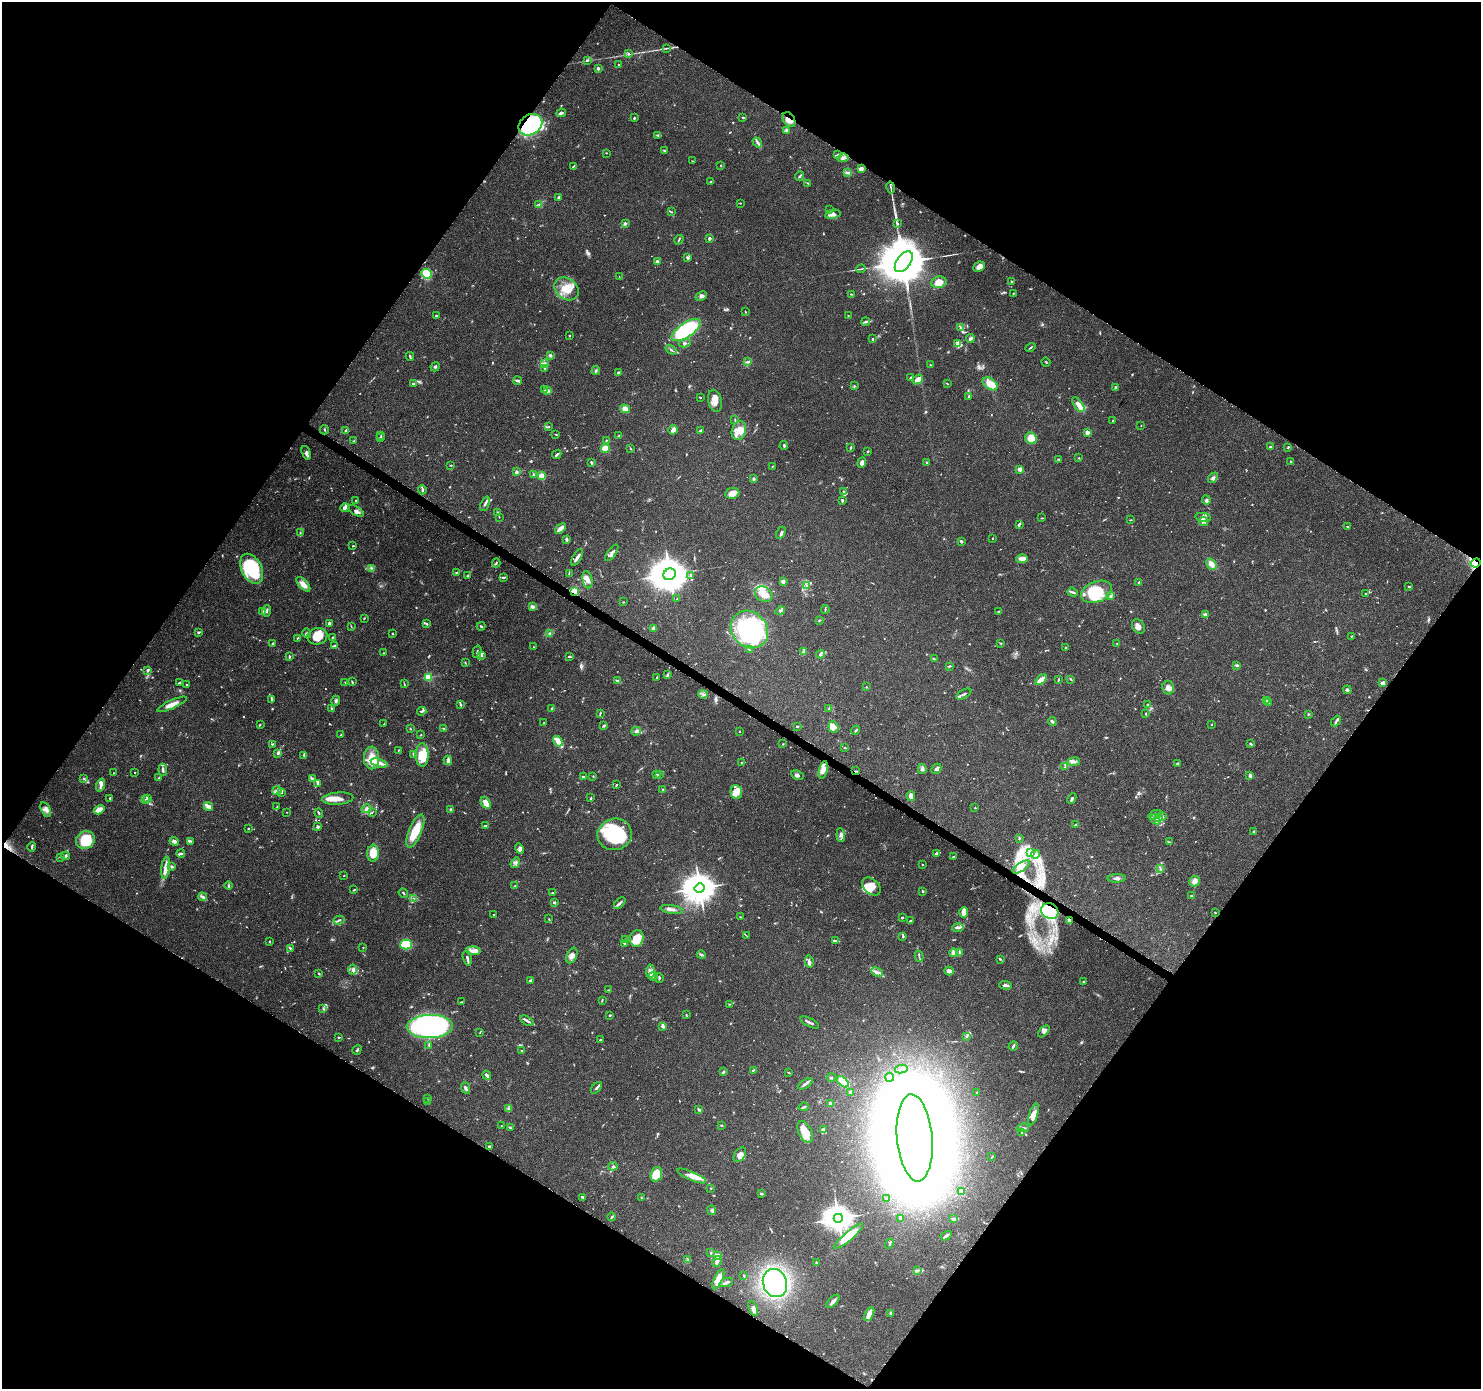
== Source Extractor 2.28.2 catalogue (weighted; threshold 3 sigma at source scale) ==
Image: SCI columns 18-5930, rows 257-5802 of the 5937 x 5994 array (HDU 1 of 3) = the unmasked area's bounding box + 8 px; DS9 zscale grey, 4 x 4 block average (1 PNG px = mean of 4 x 4 image px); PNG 1483 x 1391 px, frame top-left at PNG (2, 2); each listed source drawn as its Kron ellipse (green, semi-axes under 4 px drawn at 4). Shown black and unused: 49% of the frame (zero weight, under 3 of 6 exposures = <1% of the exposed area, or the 3 px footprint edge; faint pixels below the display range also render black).
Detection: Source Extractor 2.28.2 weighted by HDU 2 'WHT'. Background 0.0521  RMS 0.0026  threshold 0.0105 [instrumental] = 3 sigma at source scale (4.09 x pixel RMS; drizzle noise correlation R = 1.36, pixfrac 0.8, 0.0396/0.0396 arcsec/px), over >= 5 px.
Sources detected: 1019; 17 too faint to see at this stretch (4 x 4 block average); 20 inside a brighter object's white glare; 3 cosmic-ray / hot-pixel residue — neither listed nor drawn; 42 coinciding with a brighter row at this scale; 102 inside a brighter listed object's ellipse — not listed separately; of the other 835, all 500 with FLUX_AUTO >= 0.803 (the completeness limit of this list) listed and drawn (335 fainter detections not listed), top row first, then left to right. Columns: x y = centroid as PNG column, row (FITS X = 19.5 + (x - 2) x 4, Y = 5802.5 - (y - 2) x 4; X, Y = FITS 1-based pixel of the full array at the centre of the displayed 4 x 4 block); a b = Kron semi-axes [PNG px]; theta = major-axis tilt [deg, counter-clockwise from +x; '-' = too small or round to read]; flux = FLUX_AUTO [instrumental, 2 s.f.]
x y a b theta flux
666 48 3 2 - 0.87
629 54 3 2 - 1.5
587 60 2 2 - 1.2
619 65 3 2 - 1.2
598 68 3 3 - 2.9
561 113 5 3 - 3.6
743 117 3 2 - 1.8
634 118 3 2 - 1.8
789 120 8 5 -57 11
530 125 12 10 33 170
787 131 3 2 - 1.9
658 135 4 3 - 2
757 142 5 2 - 3
664 150 2 2 - 2
606 153 2 2 - 0.82
837 155 3 2 - 1.2
843 158 6 3 6 3.9
693 161 2 2 - 0.91
721 165 2 2 - 1.1
573 167 4 2 - 1.6
861 169 3 3 - 5.5
847 173 3 2 - 1.4
799 176 5 2 - 1.8
710 182 3 2 - 1.1
808 183 2 2 - 0.98
891 187 6 2 -79 2.1
558 197 2 2 - 2.4
740 203 2 2 - 0.92
539 204 3 2 - 1.2
830 210 2 2 - 0.83
672 212 3 2 - 1.2
833 214 8 4 11 5.6
898 223 2 2 - 1.1
626 224 3 3 - 1.9
709 238 2 2 - 11
679 240 5 2 - 1.4
687 258 4 3 - 1.8
657 262 2 2 - 6.6
904 262 12 6 53 13000
979 267 6 5 - 8.6
861 269 4 2 - 1.1
427 274 5 5 - 48
619 277 2 2 - 0.85
939 282 8 6 9 13
1011 282 4 2 - 1.3
566 289 13 10 -38 24
1014 293 2 2 - 1
851 294 3 2 - 1.1
701 296 6 4 27 4.9
745 312 2 2 - 0.81
848 315 2 2 - 0.83
436 316 2 2 - 5.3
866 322 4 3 - 2.9
961 328 2 2 - 1.3
686 330 17 7 34 130
569 335 2 2 - 1.5
872 339 2 2 - 1.6
970 339 4 2 - 4
685 343 6 2 9 2.4
958 344 4 4 - 5.9
1030 347 5 2 - 1.7
671 350 6 2 -38 2.1
550 355 3 2 - 3.3
410 356 4 2 - 1.9
748 362 4 2 - 2.8
1046 362 5 2 - 1.4
544 363 4 3 - 2.8
930 365 2 2 - 1.1
435 367 5 2 - 1.8
544 368 2 2 - 0.89
596 370 4 2 - 2.1
618 373 2 2 - 10
910 377 3 2 - 1
918 379 6 4 37 10
518 381 4 2 - 3.2
413 384 2 2 - 5.2
947 384 2 2 - 1.2
990 384 8 5 -34 23
854 386 2 2 - 0.91
1116 387 3 2 - 1.5
545 390 3 2 - 1.3
548 391 3 2 - 1.8
969 396 3 2 - 1.9
700 397 2 2 - 1.4
715 401 11 7 -77 14
1078 405 8 3 -54 13
625 409 5 4 - 8
735 420 4 2 - 1.3
1113 421 2 2 - 1
1141 425 2 2 - 1
549 427 2 2 - 1.1
324 430 4 2 - 1.5
673 430 5 3 - 7.6
700 430 3 2 - 1.8
739 430 9 7 72 14
346 431 3 2 - 3.7
1087 433 2 2 - 28
556 434 3 2 - 1
381 436 2 2 - 1.1
619 436 4 2 - 2
380 438 2 2 - 1.2
1031 438 6 5 - 16
606 440 2 2 - 1.3
353 441 3 2 - 0.86
784 446 4 3 - 2.2
1270 447 2 2 - 5.6
605 448 4 3 - 19
630 448 3 2 - 1
851 448 4 2 - 1.5
1287 448 2 2 - 0.82
868 452 3 2 - 1.1
306 453 7 3 -72 3.9
557 454 5 2 - 2.5
1079 458 3 2 - 0.84
1058 459 3 2 - 1.2
591 462 4 2 - 2
926 462 2 2 - 0.92
1291 462 3 2 - 0.89
862 463 5 3 - 7.7
451 465 2 2 - 0.93
772 466 2 2 - 1
1020 469 4 3 - 8.1
516 472 2 2 - 8
534 475 3 2 - 1.3
542 476 2 2 - 74
1213 478 6 4 48 4.4
753 479 3 2 - 2.8
422 490 4 2 - 2.9
843 491 2 2 - 2.9
732 493 7 5 8 12
842 500 4 2 - 2.3
1206 500 4 3 - 3.1
356 501 4 2 - 1.4
485 504 7 3 67 3.5
345 508 5 4 - 5.2
356 511 8 3 -32 5.5
498 513 4 2 - 2.7
499 517 2 2 - 0.85
1203 517 8 3 -7 4.3
1042 518 3 2 - 0.88
1130 520 3 2 - 1.1
1204 521 5 2 - 2.6
1019 524 4 2 - 2.9
1347 526 3 2 - 0.92
560 528 6 2 41 11
300 533 3 2 - 1.1
781 533 6 3 61 3
992 538 2 2 - 1.2
566 539 4 3 - 3
961 541 3 3 - 2.7
353 546 3 2 - 1.3
612 553 10 2 54 4.2
577 557 9 3 61 5
1022 559 6 4 3 11
496 563 4 2 - 1.8
1476 563 5 4 - 7.5
1211 564 6 4 -53 9.8
371 568 3 2 - 1.4
252 569 16 10 -62 94
456 572 3 2 - 1.3
569 573 3 2 - 1.1
670 574 6 5 - 4400
468 575 3 2 - 1.4
691 575 4 2 - 2.9
504 577 3 2 - 1.7
587 580 9 5 -78 7.5
783 581 3 2 - 6.5
1139 582 4 2 - 1.4
303 584 9 4 -48 12
806 585 2 2 - 1
1409 587 2 2 - 1.9
574 591 2 2 - 120
1073 592 5 2 - 2.6
1097 592 16 10 21 57
764 594 9 7 -32 16
1366 594 3 2 - 0.93
1111 596 3 3 - 2.3
677 599 2 2 - 1
623 602 2 2 - 0.86
532 607 3 2 - 5.7
825 610 4 2 - 1.5
263 611 3 2 - 1.8
267 611 5 2 - 2.5
780 611 5 3 - 3.2
999 611 4 2 - 1
1205 614 4 3 - 3.1
364 618 2 2 - 1.3
820 620 2 2 - 0.95
329 623 2 2 - 13
426 623 3 2 - 1.5
351 626 3 2 - 0.84
481 626 4 2 - 2
1138 626 8 6 -58 7.7
653 629 3 2 - 4.3
749 629 20 17 -45 190
198 632 4 2 - 2.4
307 633 5 2 - 1.9
550 633 3 3 - 1.8
393 634 2 2 - 1.2
317 636 10 8 13 29
1352 636 3 2 - 1.3
332 637 3 2 - 1.3
297 638 2 2 - 1.2
273 643 3 2 - 1.7
1001 643 2 2 - 1.1
1117 643 2 2 - 0.84
334 646 3 2 - 2
534 647 2 2 - 0.9
1065 647 2 2 - 0.86
749 650 3 2 - 1.1
477 652 6 2 75 2.2
804 652 4 2 - 1.9
383 653 2 2 - 0.81
820 654 4 2 - 4
481 655 3 3 - 3.6
289 657 3 2 - 2.5
569 657 3 2 - 1.9
934 659 3 2 - 1.3
465 663 2 2 - 0.8
1237 665 3 2 - 3.2
949 666 3 2 - 1.6
147 670 3 3 - 2.3
667 675 4 2 - 1.6
428 677 2 2 - 110
657 678 2 2 - 0.94
1041 679 6 2 36 19
1070 679 3 2 - 1.4
1058 680 2 2 - 2.2
618 681 4 2 - 4.1
345 682 2 2 - 0.92
352 682 3 2 - 1.6
179 683 3 2 - 1.3
404 683 3 2 - 0.98
1383 683 4 3 - 8.3
187 684 2 2 - 1.2
866 687 2 2 - 1.2
1168 688 7 6 - 8.1
1347 690 4 3 - 3.3
703 694 5 2 - 2.5
964 694 8 2 29 3.1
271 700 2 2 - 1.2
336 701 5 3 - 2.8
1266 701 3 3 - 2.6
1269 703 2 2 - 0.93
172 704 16 3 24 13
1147 704 3 2 - 1
461 705 4 2 - 1.7
829 708 2 2 - 0.89
332 709 3 2 - 1.8
552 709 4 2 - 1.9
422 711 4 2 - 2.3
600 713 3 2 - 1.4
1146 714 3 2 - 1.2
1308 714 3 2 - 1.2
1052 721 4 3 - 2.5
1336 721 6 2 48 2.7
544 723 2 2 - 1.6
260 724 3 2 - 0.94
384 724 3 2 - 1
1211 724 2 2 - 1.2
604 726 3 2 - 2.4
797 726 3 2 - 1.8
833 727 6 5 - 14
444 728 3 2 - 0.99
410 729 2 2 - 0.99
856 730 4 2 - 1.7
636 731 5 3 - 4
740 731 2 2 - 2
341 735 3 2 - 1.1
421 735 2 2 - 0.85
558 741 6 4 -59 12
1250 743 3 2 - 1.5
272 744 2 2 - 1.3
783 744 2 2 - 0.99
845 748 2 2 - 1.2
398 750 2 2 - 0.99
278 753 2 2 - 2.7
414 754 3 2 - 5.6
422 755 12 6 -90 33
304 756 3 2 - 1.4
372 758 11 7 -89 26
448 760 5 3 - 5.9
1074 761 6 3 9 4.6
379 763 9 3 -17 13
742 763 3 2 - 0.82
1177 764 3 2 - 1.5
1065 767 3 2 - 1.6
922 769 5 4 - 4.4
936 769 6 3 43 4.1
163 770 6 2 -84 3.8
823 770 9 4 78 11
855 771 2 2 - 1.2
135 772 2 2 - 0.88
114 773 2 2 - 0.87
659 774 2 2 - 0.86
656 775 2 2 - 2.3
797 775 7 3 -26 3.4
593 776 2 2 - 0.87
1250 776 3 3 - 3.4
584 777 3 2 - 1
159 778 3 3 - 1.7
84 779 2 2 - 0.9
312 779 3 2 - 1.9
318 783 4 2 - 4.4
101 785 6 3 73 4.9
617 785 3 2 - 1.5
663 790 2 2 - 0.93
277 791 5 4 - 4.3
736 792 7 5 -81 9.5
281 793 2 2 - 0.97
911 796 5 4 - 7
110 798 2 2 - 0.93
148 798 3 2 - 1.1
591 798 2 2 - 1.7
145 799 2 2 - 0.95
338 799 15 6 4 13
1072 799 5 2 - 2.7
486 803 6 4 -54 14
208 806 4 3 - 6.1
277 807 3 2 - 1.1
975 808 2 2 - 1.1
366 809 5 3 - 3.8
46 810 8 4 -62 6.7
99 810 5 3 - 20
451 810 4 2 - 2.3
287 812 2 2 - 0.82
372 812 4 2 - 1.1
319 813 5 2 - 1.8
1155 815 7 3 21 4.9
1162 817 3 2 - 1.1
1158 818 4 3 - 3.3
1155 819 6 3 -41 4.7
486 825 3 2 - 1.3
1075 825 3 2 - 1.5
318 827 4 2 - 2.6
248 829 2 2 - 1.2
415 831 18 6 67 39
1254 832 2 2 - 5
615 834 17 15 17 97
841 835 7 3 -85 4.1
1019 838 3 2 - 1.6
85 840 10 8 34 51
174 841 4 4 - 3.8
190 841 3 2 - 1.7
1169 842 2 2 - 0.89
32 847 5 2 - 2.2
520 849 5 3 - 3.7
181 853 4 2 - 2.2
373 853 8 6 86 29
937 853 4 3 - 3.4
1030 853 3 2 - 1.6
1035 854 4 2 - 2.8
65 856 4 2 - 2.4
953 856 3 2 - 1.5
61 857 3 2 - 1.3
515 863 5 4 - 4.9
922 865 2 2 - 1.2
172 866 2 2 - 9.3
1021 867 10 2 34 4.3
166 868 11 4 82 13
1160 869 3 2 - 1.1
344 875 2 2 - 0.91
1117 878 9 3 2 4.5
1194 881 5 5 - 7.6
228 886 4 2 - 2.1
515 886 3 2 - 1.6
871 886 10 7 -42 14
700 888 5 4 - 2700
354 890 3 2 - 1.5
922 891 3 2 - 1.5
552 892 2 2 - 0.86
403 893 5 2 - 1.8
1192 895 3 2 - 1.7
202 897 4 3 - 3
414 898 3 2 - 0.91
554 902 2 2 - 8.6
620 903 7 2 47 3.2
672 909 11 3 -8 6.4
1050 911 9 7 -32 39
964 912 5 3 - 20
1215 913 2 2 - 1
494 915 2 2 - 1.8
740 917 3 2 - 0.85
902 918 2 2 - 2.5
549 919 3 2 - 1.3
339 920 5 2 - 2.3
1069 920 2 2 - 15
911 921 3 2 - 2.7
958 928 6 2 3 3.3
746 935 4 2 - 0.81
903 937 2 2 - 1.6
637 938 8 6 81 24
626 940 3 2 - 1.1
269 941 3 2 - 1
835 941 3 2 - 1.5
624 943 4 2 - 1.6
406 944 6 5 - 48
290 948 2 2 - 5.1
363 948 2 2 - 1.1
473 951 7 4 -5 7.1
960 952 3 2 - 1.9
954 953 4 3 - 5.2
701 955 5 2 - 2.1
572 956 8 5 66 7.8
919 956 6 2 -77 1.9
467 958 8 2 -76 3.2
1000 959 3 2 - 1.4
809 961 6 3 -77 3.5
353 970 5 3 - 4.1
650 971 6 3 86 7
949 971 5 3 - 9.2
877 972 6 3 -26 4.5
319 973 3 2 - 1.6
653 976 4 3 - 4.2
659 978 4 2 - 1.6
531 981 3 2 - 5.6
1084 981 2 2 - 1.2
1006 985 7 2 -3 4
608 990 3 2 - 0.9
602 1000 3 2 - 1.4
461 1002 4 2 - 1.1
730 1004 4 2 - 1.1
323 1009 2 2 - 0.84
610 1015 2 2 - 1.6
686 1015 3 2 - 0.96
527 1021 7 2 -30 3.4
810 1022 10 2 -30 3.9
662 1026 4 3 - 4.2
430 1027 23 11 1 380
1044 1031 7 4 47 4.8
480 1033 2 2 - 0.81
967 1036 2 2 - 1.2
339 1037 2 2 - 2
600 1040 3 2 - 1.1
429 1046 3 2 - 1.6
1013 1046 5 2 - 3.3
357 1050 5 2 - 2.3
522 1051 2 2 - 1.7
901 1069 6 2 10 2.6
753 1070 4 2 - 1.7
723 1072 4 2 - 1.7
788 1072 4 2 - 1
487 1075 5 2 - 3.7
831 1077 4 2 - 1.5
889 1077 4 2 - 2
843 1082 7 4 -41 36
805 1084 8 3 34 3.6
466 1088 6 2 -66 3.5
596 1088 7 2 48 3
851 1092 3 3 - 4.7
977 1093 2 2 - 4.8
427 1098 3 2 - 1.2
428 1102 2 2 - 1.3
830 1104 2 2 - 22
804 1107 5 2 - 2.2
509 1108 2 2 - 1.1
699 1110 4 2 - 2
1034 1114 11 4 73 13
721 1125 3 2 - 1.3
501 1126 2 2 - 0.83
510 1127 4 2 - 2.2
1023 1128 6 3 12 2.7
824 1130 3 2 - 1.8
805 1132 12 6 -63 22
1022 1132 3 3 - 1.9
915 1138 43 17 -85 6000
490 1147 4 2 - 3.8
740 1155 8 5 54 7
992 1157 2 2 - 0.95
613 1166 4 3 - 2.9
656 1174 7 5 70 31
692 1176 15 4 -23 16
711 1188 2 2 - 0.93
961 1192 2 2 - 34
761 1194 4 2 - 2.1
583 1197 4 2 - 3.7
641 1198 2 2 - 0.97
887 1198 3 2 - 1.5
712 1210 5 3 - 4
612 1217 4 2 - 2
838 1218 4 4 - 2200
901 1218 3 2 - 1.3
953 1219 4 3 - 3.2
848 1236 19 4 41 36
946 1236 6 2 32 4.1
889 1244 5 2 - 2
711 1253 2 2 - 1.8
717 1255 3 2 - 9.7
688 1260 3 2 - 1.5
717 1261 6 3 61 4.7
816 1262 2 2 - 1.4
917 1270 3 2 - 1.7
744 1276 3 2 - 1.4
718 1279 11 4 65 18
726 1283 7 2 21 4.3
775 1283 14 12 -70 290
833 1301 8 3 46 6.2
753 1308 8 3 -70 6.5
891 1313 3 3 - 2
869 1314 7 3 63 14
Overlapping masked pixels (flux is a lower limit): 8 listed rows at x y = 789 120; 530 125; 1476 563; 574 591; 855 771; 1050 911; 1069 920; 915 1138
Diffuse or blended objects may show on this block-average render without a row.